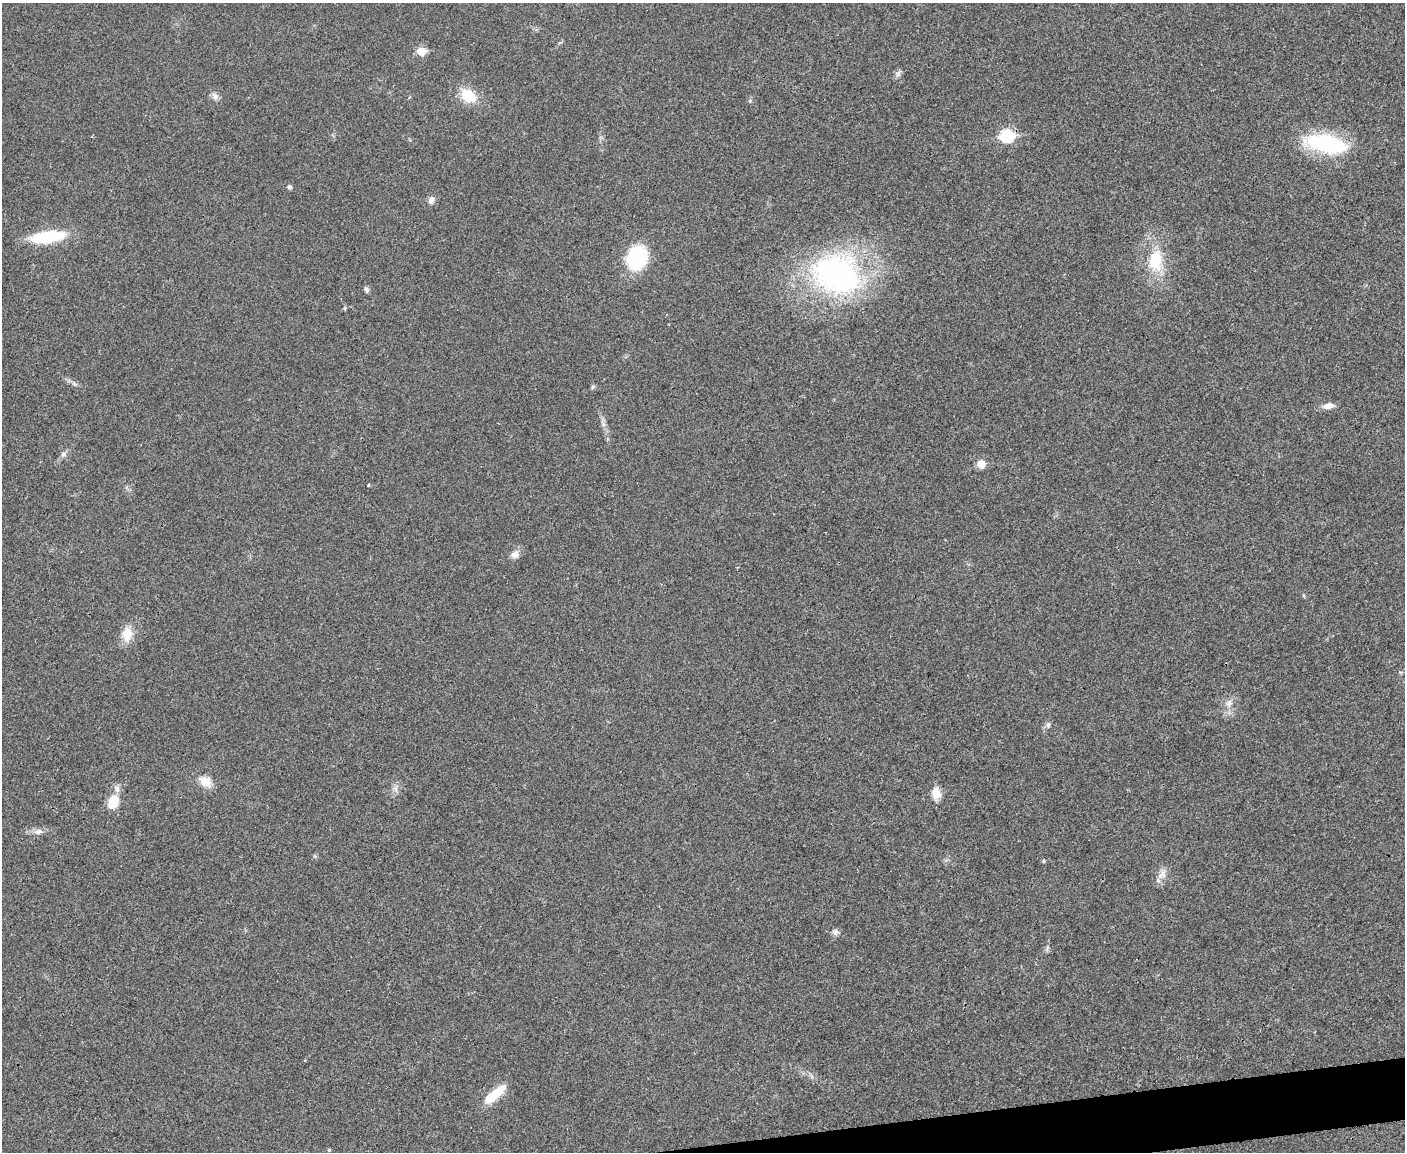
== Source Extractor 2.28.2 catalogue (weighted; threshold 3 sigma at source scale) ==
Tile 5 of 3 x 4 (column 2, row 2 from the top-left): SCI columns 1535-2937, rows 2300-3449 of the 4577 x 4598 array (HDU 1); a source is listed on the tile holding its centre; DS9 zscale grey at full resolution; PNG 1407 x 1154 px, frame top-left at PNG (2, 3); no overlay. Shown black and unused: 2% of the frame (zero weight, under 3 of 4 exposures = <1% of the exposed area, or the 3 px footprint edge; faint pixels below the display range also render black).
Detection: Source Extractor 2.28.2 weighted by HDU 2 'WHT'; one run over the whole footprint, this tile lists its part. Background 0.0189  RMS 0.0043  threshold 0.0195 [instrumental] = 3 sigma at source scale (4.5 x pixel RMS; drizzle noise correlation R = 1.50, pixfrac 1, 0.05/0.05 arcsec/px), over >= 5 px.
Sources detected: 33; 1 inside a brighter listed object's ellipse — not listed separately; the other 32 listed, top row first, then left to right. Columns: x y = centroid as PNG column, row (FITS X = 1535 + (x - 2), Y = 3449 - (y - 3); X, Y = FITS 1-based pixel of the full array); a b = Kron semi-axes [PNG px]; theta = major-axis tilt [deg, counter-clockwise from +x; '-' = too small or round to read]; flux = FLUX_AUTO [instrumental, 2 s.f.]
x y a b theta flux
421 51 6 5 - 11
898 74 8 6 46 1.2
468 95 14 10 -36 14
215 96 11 7 -75 1.7
1007 136 7 6 - 43
1326 144 42 17 -12 44
289 187 5 4 - 1.3
431 200 10 7 74 1.9
48 237 32 11 8 26
637 258 18 14 68 40
1155 261 22 14 85 16
837 275 49 37 -25 110
366 289 8 5 -63 1.1
345 308 5 3 - 0.48
1328 406 13 7 7 3.1
63 454 7 6 - 1.2
981 464 5 5 - 9.2
369 485 3 3 - 2
515 554 11 10 - 2.6
127 634 16 11 82 7.2
1229 703 11 7 72 2.3
1048 724 8 5 64 1.1
205 781 15 12 -31 5.3
396 788 9 4 -90 1.4
936 793 14 10 -75 4.6
113 802 16 11 66 8.6
38 832 13 7 11 2.4
1044 861 4 4 - 0.66
1162 874 14 10 46 3.3
835 932 9 7 -16 1.4
1047 947 8 4 89 0.85
494 1094 32 9 40 10
Overlapping masked pixels (flux is a lower limit): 1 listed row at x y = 1007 136